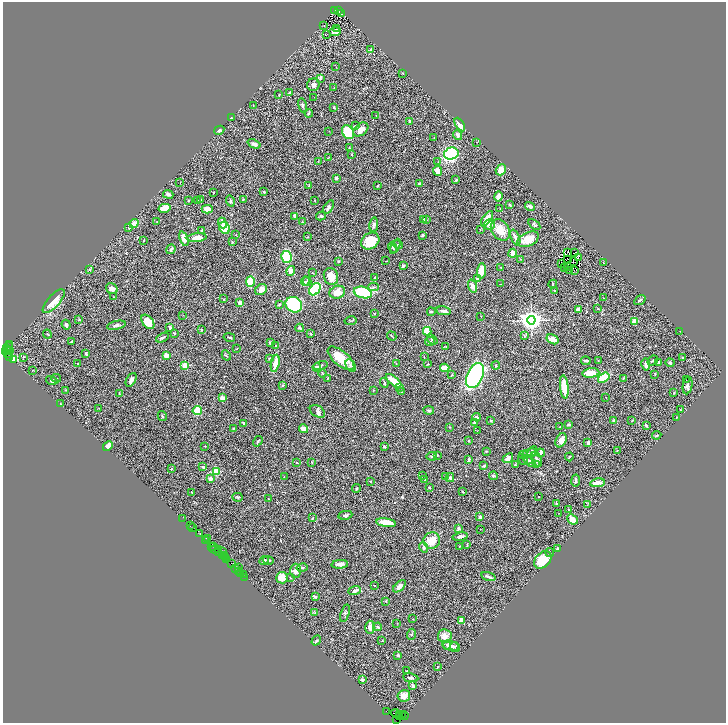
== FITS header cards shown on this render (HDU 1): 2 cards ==
NAXIS1  =                 1447
NAXIS2  =                 1441

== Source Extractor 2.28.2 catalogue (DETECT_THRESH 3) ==
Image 1447 x 1441 px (HDU 1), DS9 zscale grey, zoomed out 1/2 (1 PNG px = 2 x 2 image px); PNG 728 x 725 px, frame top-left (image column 2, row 1441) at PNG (3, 2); each listed source drawn as its Kron ellipse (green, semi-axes under 4 px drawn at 4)
Background 1.17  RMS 0.054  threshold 0.163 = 3 sigma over >= 5 px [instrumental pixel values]
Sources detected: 442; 58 cannot appear on this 1/2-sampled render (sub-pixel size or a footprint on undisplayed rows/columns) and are neither listed nor drawn; the other 384 listed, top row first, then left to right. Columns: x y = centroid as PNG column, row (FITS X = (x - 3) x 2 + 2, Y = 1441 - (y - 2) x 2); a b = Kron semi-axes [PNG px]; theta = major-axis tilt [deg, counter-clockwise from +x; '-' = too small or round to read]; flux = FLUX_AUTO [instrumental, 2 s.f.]
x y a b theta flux
338 10 3 2 - 340
335 11 2 1 - 160
342 14 3 1 - 5.1
324 26 2 1 - 3.6
336 28 2 1 - 4.8
335 32 5 3 - 62
326 35 3 1 - 4.1
371 50 3 3 - 13
336 67 2 1 - 3
403 74 2 2 - 3.8
320 78 3 3 - 9.2
313 85 6 6 - 32
334 88 2 2 - 4
290 93 4 3 - 18
279 95 2 2 - 5.1
314 97 2 1 - 5.2
253 105 2 2 - 4.1
303 105 7 3 -80 19
334 107 3 2 - 9.8
309 113 4 3 - 9.2
376 115 3 2 - 3.8
231 118 2 2 - 15
410 122 3 3 - 38
460 125 7 3 -58 94
355 126 3 3 - 7.8
361 129 8 5 40 78
219 130 5 4 - 20
329 131 2 2 - 3.5
348 132 7 5 -57 410
457 135 5 3 - 29
434 138 2 2 - 4.5
477 142 2 2 - 3.1
254 144 7 4 -23 35
350 148 3 2 - 5
451 154 7 6 - 1200
352 155 3 2 - 6.1
328 158 3 2 - 3.9
318 161 2 2 - 5.1
438 162 3 2 - 6
501 170 6 5 - 81
438 171 5 4 - 75
336 178 3 2 - 19
456 180 2 2 - 10
180 182 2 2 - 2.9
419 184 3 2 - 12
309 186 4 3 - 10
378 186 3 2 - 11
264 192 3 2 - 9.9
213 193 2 2 - 7.8
168 194 5 4 - 21
499 196 5 3 - 56
243 199 4 3 - 8.2
201 200 4 2 - 7.8
315 200 2 2 - 3.9
188 201 3 2 - 9.4
198 201 3 3 - 9.5
230 201 5 3 - 14
510 205 3 2 - 6
530 206 5 3 - 25
328 207 7 3 57 31
164 208 6 4 12 170
207 209 5 4 - 74
500 209 4 2 - 5.9
295 216 3 3 - 36
321 216 5 3 - 14
423 219 3 2 - 3.6
487 219 9 3 56 110
426 220 3 2 - 6.8
157 222 3 2 - 5.3
302 222 3 2 - 6.2
134 223 5 3 - 100
222 223 5 4 - 53
374 224 7 4 81 33
534 224 7 3 -36 17
490 225 5 5 - 83
128 228 3 3 - 7.8
224 228 6 5 - 210
480 230 3 2 - 4.6
500 230 12 8 -57 140
201 231 3 3 - 9
236 234 2 1 - 4.1
423 235 3 3 - 21
308 237 3 2 - 4.2
515 237 8 3 -68 38
197 238 10 4 6 120
184 239 8 4 -69 97
528 239 11 6 25 180
144 241 2 2 - 3.7
370 241 9 7 36 210
232 242 3 2 - 6.1
398 245 5 3 - 14
395 246 8 4 62 24
392 247 5 3 - 10
171 249 5 2 - 20
568 252 2 1 - 4.4
513 253 4 3 - 58
574 253 2 1 - 1.1
286 257 6 5 - 460
578 257 2 1 - 4.6
520 259 2 2 - 4.4
568 259 2 2 - 3.5
386 261 3 2 - 5.1
573 261 2 1 - 2.5
338 262 4 2 - 6.5
604 263 2 2 - 4.2
562 264 2 1 - 2.8
403 266 3 2 - 22
568 266 2 1 - 3.7
501 268 3 2 - 5.1
564 268 3 1 - 1.1
90 270 3 2 - 6.8
575 270 3 1 - 1.5
291 271 5 4 - 68
481 271 7 4 85 150
569 271 2 1 - 0.1
312 273 2 2 - 4.6
331 276 9 7 -70 110
374 278 2 2 - 6.6
478 279 3 3 - 37
305 281 5 4 - 14
307 281 4 3 - 12
250 282 5 3 - 370
500 284 2 1 - 3
553 284 4 2 - 8.6
472 286 7 4 -72 46
373 287 5 3 - 18
112 289 6 5 - 48
315 289 7 5 49 580
261 290 6 5 - 69
554 291 3 2 - 8.8
337 292 8 6 18 91
363 292 9 5 -13 540
114 297 3 2 - 4.9
604 298 2 2 - 3.5
224 299 3 2 - 5.9
640 300 6 2 35 16
54 301 15 6 48 160
240 303 3 3 - 46
279 304 4 2 - 10
294 305 8 7 - 740
578 309 3 2 - 47
598 309 3 3 - 7.8
444 311 7 3 -9 33
431 312 4 3 - 12
374 314 2 2 - 5.6
183 315 3 1 - 3.4
481 316 2 2 - 4.2
79 320 3 2 - 5.8
531 320 4 4 - 8300
350 321 6 2 11 9.7
635 321 4 3 - 110
148 322 8 5 -50 170
66 325 5 3 - 28
116 325 9 3 12 25
170 327 4 2 - 18
300 328 4 2 - 15
201 330 3 3 - 7.3
427 331 4 3 - 270
680 331 2 1 - 3.8
174 333 3 2 - 7.5
47 334 5 3 - 7.8
310 334 3 2 - 13
392 336 5 2 - 7
524 336 4 4 - 13
229 337 6 2 -12 14
162 338 7 3 27 18
553 339 6 4 -30 100
432 340 6 3 -37 16
430 341 5 2 - 10
71 342 2 2 - 11
270 343 4 2 - 21
9 345 2 1 - 88
276 346 3 2 - 7.7
446 346 3 2 - 3.9
9 347 3 2 - 160
6 349 2 1 - 84
237 349 2 2 - 4.1
7 351 5 3 - 350
10 351 3 1 - 67
8 353 4 2 - 220
86 354 4 3 - 11
166 355 4 3 - 62
226 355 5 3 - 11
10 357 2 1 - 420
24 357 2 1 - 24
424 357 2 2 - 3.7
682 357 2 2 - 6.9
269 358 2 2 - 13
341 358 16 7 -40 220
14 359 3 3 - 370
653 360 5 2 - 10
586 361 5 2 - 27
598 361 2 2 - 3.8
658 362 3 2 - 27
275 363 9 4 79 97
396 363 2 2 - 3.4
670 363 4 3 - 20
77 364 2 2 - 8.4
428 364 2 2 - 4.3
185 365 3 2 - 300
320 365 7 3 15 16
496 365 4 2 - 5.8
646 365 6 3 -81 37
351 366 7 4 -63 27
317 367 4 3 - 26
445 368 5 3 - 150
33 370 3 2 - 3.3
322 373 4 2 - 6.1
591 373 8 4 7 150
655 374 3 2 - 5.7
451 375 4 2 - 6
475 376 13 7 65 2000
56 378 5 3 - 10
604 378 6 3 35 410
623 378 3 2 - 9.9
327 379 3 2 - 8.9
52 380 6 4 -14 20
131 380 7 4 59 31
687 380 2 1 - 39
394 381 9 3 -37 180
384 383 5 2 - 16
283 385 2 2 - 27
688 385 9 5 80 31
400 387 3 3 - 10
564 387 11 3 -84 250
66 390 3 2 - 5.3
373 390 3 2 - 4.4
401 392 3 3 - 6.5
119 393 3 2 - 4.2
674 393 3 2 - 4.8
606 397 2 1 - 3.2
222 398 2 2 - 180
60 404 3 2 - 6.3
99 408 2 1 - 3.7
680 409 3 2 - 5.5
197 410 4 4 - 270
429 410 5 3 - 13
317 411 8 5 -31 28
162 416 5 3 - 10
477 417 4 2 - 18
677 417 2 2 - 5.8
632 420 4 2 - 6
491 421 3 2 - 8.8
614 421 3 3 - 30
243 423 4 2 - 14
474 423 4 3 - 21
568 424 2 2 - 27
646 425 3 2 - 24
560 426 2 2 - 5.3
450 427 4 2 - 5.4
233 428 4 2 - 7
303 429 5 3 - 77
477 431 2 2 - 3.8
657 435 5 3 - 11
469 440 3 2 - 6.2
561 440 7 5 65 70
258 441 5 2 - 14
588 443 3 2 - 30
108 446 5 3 - 120
205 446 2 1 - 4.2
384 446 2 2 - 38
486 451 3 2 - 6.6
617 451 3 2 - 4.1
532 452 6 3 51 12
529 453 7 4 23 31
540 453 4 3 - 48
437 455 3 2 - 7.1
523 455 4 3 - 13
432 456 5 3 - 9.1
569 457 4 2 - 7.4
508 458 6 3 38 62
469 459 4 2 - 14
523 459 6 3 -53 12
536 459 8 5 -67 29
528 460 5 3 - 16
530 461 8 4 -41 28
312 462 3 3 - 7
296 463 2 2 - 12
537 464 3 2 - 7.1
515 465 4 3 - 7
484 466 3 3 - 17
203 467 2 2 - 45
171 469 2 2 - 7.9
216 471 3 3 - 480
422 476 2 1 - 3.1
445 476 3 2 - 5.6
493 476 4 2 - 11
284 477 2 2 - 2.7
450 478 4 3 - 12
210 479 2 2 - 110
424 479 2 2 - 3.5
576 480 6 2 81 22
370 481 3 2 - 6.1
597 483 7 3 9 90
429 488 2 2 - 16
356 489 4 2 - 10
192 492 2 1 - 4.1
463 492 4 2 - 8.1
539 496 2 1 - 5.5
238 497 5 3 - 13
268 499 3 2 - 5
556 503 2 2 - 22
587 505 4 2 - 6.6
568 509 2 2 - 4.8
559 513 2 1 - 3
345 515 7 4 10 29
480 517 4 3 - 15
182 518 3 1 - 20
312 518 3 2 - 5
572 519 6 3 -43 130
386 523 10 4 -9 170
190 526 2 1 - 95
192 527 3 1 - 27
459 528 3 3 - 26
480 529 2 2 - 3.4
200 534 2 1 - 79
460 536 7 3 11 36
208 538 2 1 - 190
205 540 3 1 - 47
432 541 8 8 - 150
467 545 4 2 - 8.6
212 546 4 1 - 170
459 546 3 2 - 7.5
214 547 4 3 - 190
424 547 5 4 - 29
558 548 4 3 - 12
215 549 5 2 - 130
218 549 4 2 - 570
222 551 2 1 - 59
218 553 3 2 - 320
550 553 4 3 - 10
222 556 2 1 - 120
224 556 4 2 - 350
226 558 3 1 - 270
227 560 2 1 - 70
264 560 5 3 - 14
268 560 5 3 - 21
543 560 10 7 46 300
231 563 2 1 - 110
340 564 8 4 5 45
238 568 2 1 - 78
302 568 6 3 12 17
236 569 3 1 - 89
238 571 3 2 - 130
295 571 7 5 90 64
241 573 2 1 - 89
243 574 3 1 - 180
244 577 2 1 - 64
290 577 3 2 - 3.3
488 577 7 2 -17 30
282 578 6 6 - 130
375 585 2 2 - 4.4
399 586 8 4 43 48
355 591 6 3 19 28
315 597 4 2 - 28
386 601 3 2 - 7.5
315 613 3 2 - 4.9
345 613 9 3 72 15
413 619 2 2 - 3.3
461 620 4 3 - 43
397 623 3 2 - 3.4
370 627 7 4 -89 53
378 627 4 3 - 10
412 634 6 1 65 6.2
445 636 7 6 - 62
316 641 5 3 - 12
382 641 3 2 - 8.7
447 645 5 4 - 16
451 646 9 5 -20 43
455 646 4 3 - 12
398 655 3 2 - 33
437 667 3 2 - 6.4
407 671 2 2 - 12
411 678 8 4 -9 23
362 680 2 2 - 66
413 686 4 3 - 30
404 696 6 5 - 82
386 711 2 1 - 36
396 714 5 2 - 440
403 714 3 2 - 140
399 715 2 1 - 260
404 716 4 2 - 260
399 717 3 3 - 230
396 720 3 1 - 46
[58 sub-pixel or undisplayed-footprint detections neither listed nor drawn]